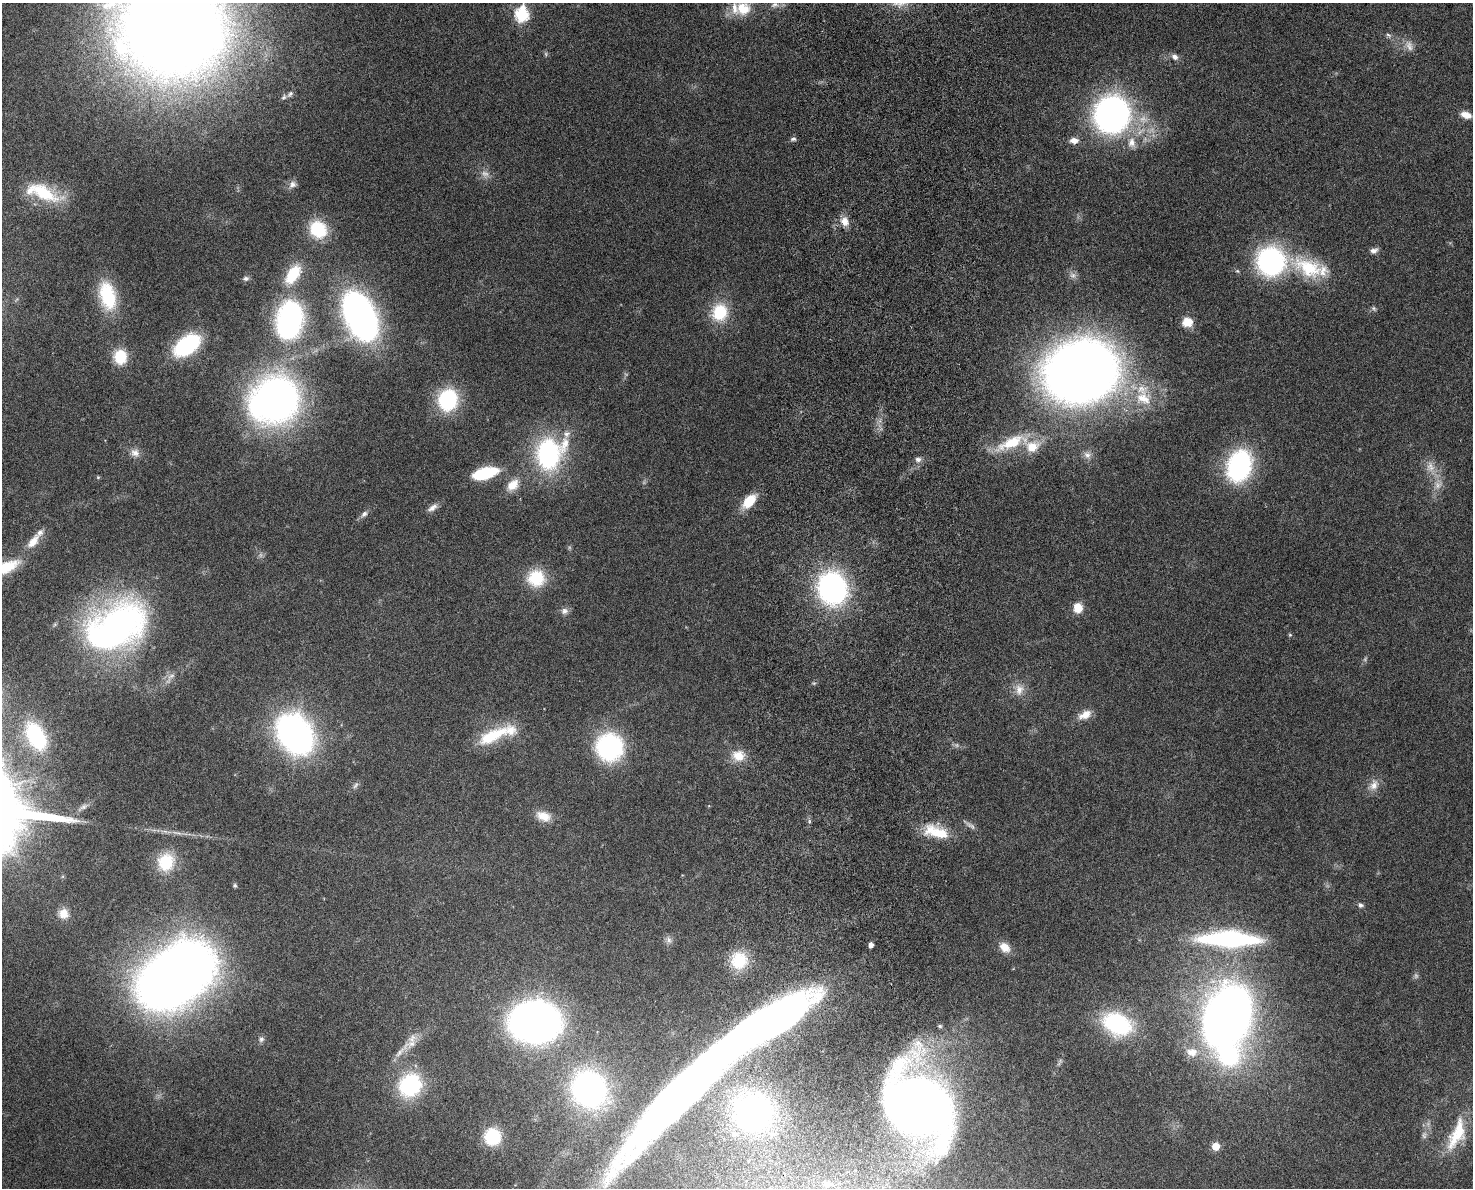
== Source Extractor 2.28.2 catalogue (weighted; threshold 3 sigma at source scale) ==
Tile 5 of 3 x 4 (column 2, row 2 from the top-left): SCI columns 1665-3135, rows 2455-3640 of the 4909 x 4905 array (HDU 1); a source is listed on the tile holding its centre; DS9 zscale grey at full resolution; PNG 1475 x 1190 px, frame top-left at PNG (2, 3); no overlay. Shown black and unused: <1% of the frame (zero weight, under 4 of 8 exposures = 6% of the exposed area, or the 3 px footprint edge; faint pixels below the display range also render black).
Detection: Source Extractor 2.28.2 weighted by HDU 2 'WHT'; one run over the whole footprint, this tile lists its part. Background 0.0272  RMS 0.0022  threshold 0.00916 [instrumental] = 3 sigma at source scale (4.09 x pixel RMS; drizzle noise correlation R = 1.36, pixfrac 0.8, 0.05/0.05 arcsec/px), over >= 5 px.
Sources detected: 114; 10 too faint to see at this stretch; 1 inside a brighter object's white glare — not listed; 8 inside a brighter listed object's ellipse — not listed separately; the other 95 listed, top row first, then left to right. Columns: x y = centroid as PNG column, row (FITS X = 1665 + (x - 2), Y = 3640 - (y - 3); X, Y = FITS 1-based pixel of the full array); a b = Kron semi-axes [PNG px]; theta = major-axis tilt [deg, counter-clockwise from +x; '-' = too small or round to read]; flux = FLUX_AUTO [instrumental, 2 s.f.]
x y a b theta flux
775 5 13 8 11 1.1
743 9 22 19 -7 5.8
521 14 8 7 - 26
173 28 68 62 -3 530
1388 35 9 4 -27 0.52
1175 57 8 7 - 0.96
290 94 9 6 52 0.51
1112 114 31 30 - 71
1466 115 12 7 -17 2.1
793 139 7 5 16 0.53
1074 141 11 8 1 1.5
1132 143 17 12 -81 2.7
292 184 11 9 44 1.1
43 192 43 17 -26 9.3
845 221 13 10 -70 2
318 229 19 17 -49 9.1
1374 251 10 7 23 0.9
1271 261 29 28 - 35
1309 268 47 24 -22 13
293 274 24 13 56 7.4
1073 275 10 8 -15 0.99
246 279 9 6 5 0.58
107 296 34 18 -77 11
1374 308 7 6 - 0.42
719 312 22 20 76 7.8
360 316 38 21 -66 93
289 320 39 26 81 41
1187 322 12 11 - 2.6
187 345 21 12 37 26
120 357 15 13 -85 6
1081 372 50 42 12 270
1143 398 25 20 -17 7.2
275 400 39 36 35 110
448 400 20 17 76 17
1011 443 46 14 21 8.6
135 453 13 11 -25 1.6
549 454 36 27 57 34
1087 455 11 10 - 1.2
918 459 9 7 -1 0.79
1239 466 30 21 73 32
1430 467 16 12 -78 2.4
484 473 25 10 15 12
98 477 5 4 - 0.24
513 485 18 13 43 3.1
1438 485 12 10 44 1.7
749 501 19 10 47 5.1
432 508 14 7 32 1.1
364 514 11 7 43 0.82
33 542 20 10 51 3
3 568 43 13 20 9.6
536 578 21 20 - 8
832 588 27 24 -77 50
1078 608 11 10 - 2.9
564 611 10 9 - 1
116 627 65 43 31 79
1290 635 5 5 - 0.26
170 678 23 7 55 1.5
1019 690 16 13 81 2.4
1085 715 19 10 27 2.3
295 734 23 16 -56 150
493 736 45 14 26 8.7
36 737 28 16 -62 16
609 747 21 21 - 34
738 755 17 15 -4 3.3
1374 785 17 12 64 2.1
543 816 19 12 -19 2.9
810 821 6 4 -90 0.34
165 831 7 4 -19 0.47
937 832 33 13 -17 6.7
166 862 23 21 75 7.1
235 886 5 4 - 0.38
1361 905 7 6 - 0.54
64 914 13 12 - 2.1
1229 939 60 16 -1 33
669 940 12 6 -65 0.82
871 945 4 4 - 1.1
1005 947 15 11 -42 2.4
739 960 22 21 - 7.2
176 976 47 30 36 470
1227 1017 38 26 66 240
535 1022 34 28 -2 140
1117 1024 30 21 -24 22
940 1026 5 4 - 0.28
261 1039 8 8 - 0.62
399 1052 41 6 47 2.4
1192 1052 17 12 -10 2.8
1229 1056 27 24 7 20
410 1085 24 21 49 18
589 1089 29 25 -57 62
668 1104 124 24 48 150
918 1104 57 44 -55 200
753 1112 30 29 - 39
1457 1134 48 18 67 9
492 1137 14 13 - 10
1216 1146 6 5 - 3.7
Isophote crosses this tile's border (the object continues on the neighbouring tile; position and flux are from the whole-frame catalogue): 4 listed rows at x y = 743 9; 173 28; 3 568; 36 737